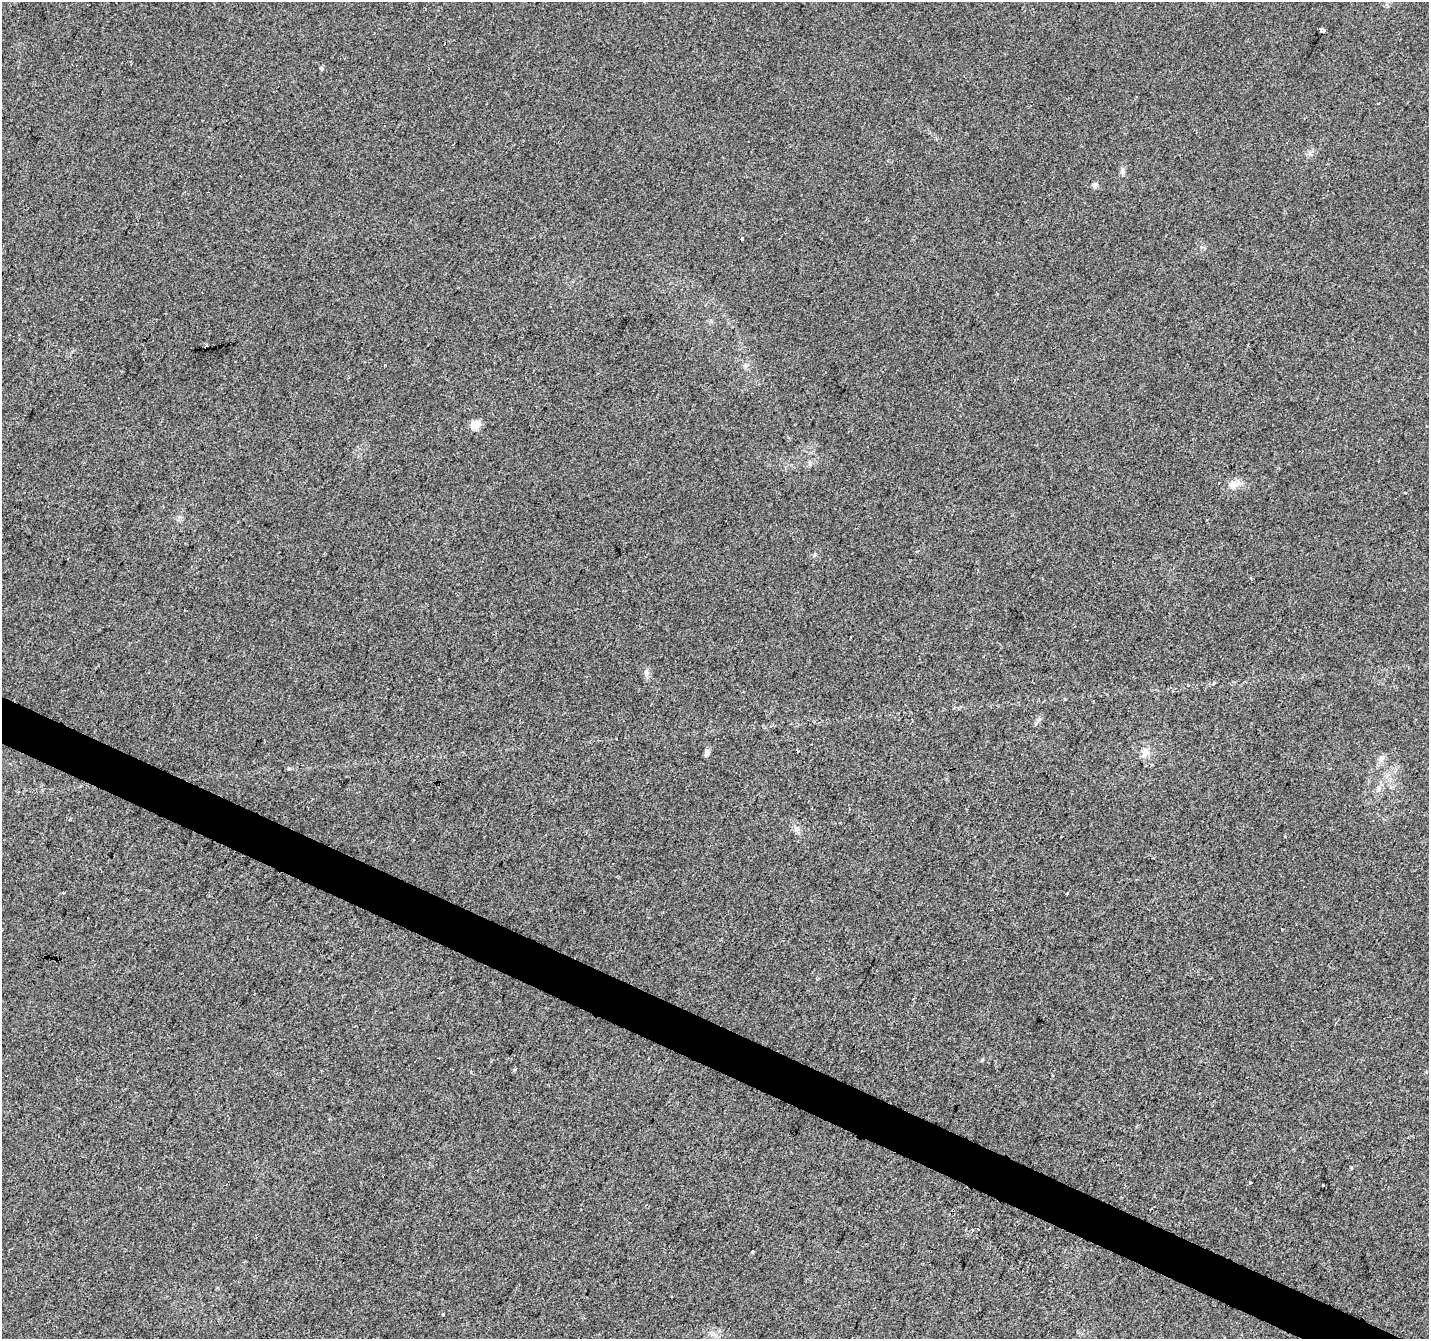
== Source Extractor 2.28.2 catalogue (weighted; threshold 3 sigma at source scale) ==
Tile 6 of 4 x 4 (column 2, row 2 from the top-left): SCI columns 1433-2859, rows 2945-4281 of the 5714 x 5821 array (HDU 1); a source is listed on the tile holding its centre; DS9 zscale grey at full resolution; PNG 1431 x 1341 px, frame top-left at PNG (2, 2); no overlay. Shown black and unused: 3% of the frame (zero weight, under 2 of 3 exposures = <1% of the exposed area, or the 3 px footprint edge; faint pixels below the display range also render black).
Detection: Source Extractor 2.28.2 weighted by HDU 2 'WHT'; one run over the whole footprint, this tile lists its part. Background 0.00932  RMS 0.0047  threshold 0.0211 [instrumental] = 3 sigma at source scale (4.5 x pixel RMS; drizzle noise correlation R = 1.50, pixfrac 1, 0.0396/0.0396 arcsec/px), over >= 5 px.
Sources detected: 29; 2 cosmic-ray / hot-pixel residue — not listed; the other 27 listed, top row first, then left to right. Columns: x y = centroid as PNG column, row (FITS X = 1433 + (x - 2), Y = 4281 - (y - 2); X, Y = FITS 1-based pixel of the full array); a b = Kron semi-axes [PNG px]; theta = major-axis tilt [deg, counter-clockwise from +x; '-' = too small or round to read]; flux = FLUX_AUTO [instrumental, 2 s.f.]
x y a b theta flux
1323 30 5 4 - 9.7
321 68 5 5 - 0.78
1136 97 3 2 - 0.6
1379 103 3 3 - 1.1
1123 171 10 4 -79 1.2
1095 185 7 6 - 1.4
741 239 3 3 - 3.3
385 365 3 3 - 1.6
476 424 12 8 32 4.4
1233 485 11 10 - 3.7
1251 578 4 3 - 0.43
646 673 11 5 -73 1.6
797 750 4 3 - 1.1
707 753 8 6 78 1.7
1145 753 14 9 60 2.9
1381 758 10 7 70 2.2
1379 789 7 4 -90 0.96
796 829 8 7 - 1.6
1153 858 3 2 - 0.71
63 893 3 3 - 0.49
1067 893 3 2 - 0.4
982 1060 4 4 - 0.49
1250 1182 3 3 - 0.55
1323 1185 3 2 - 0.55
978 1229 3 2 - 1.6
972 1230 3 3 - 1.7
753 1251 3 3 - 1.4
Unlisted compact peaks at least as high as the median listed source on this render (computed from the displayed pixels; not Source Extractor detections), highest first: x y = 443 1314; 1310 153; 1405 493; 1351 1167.